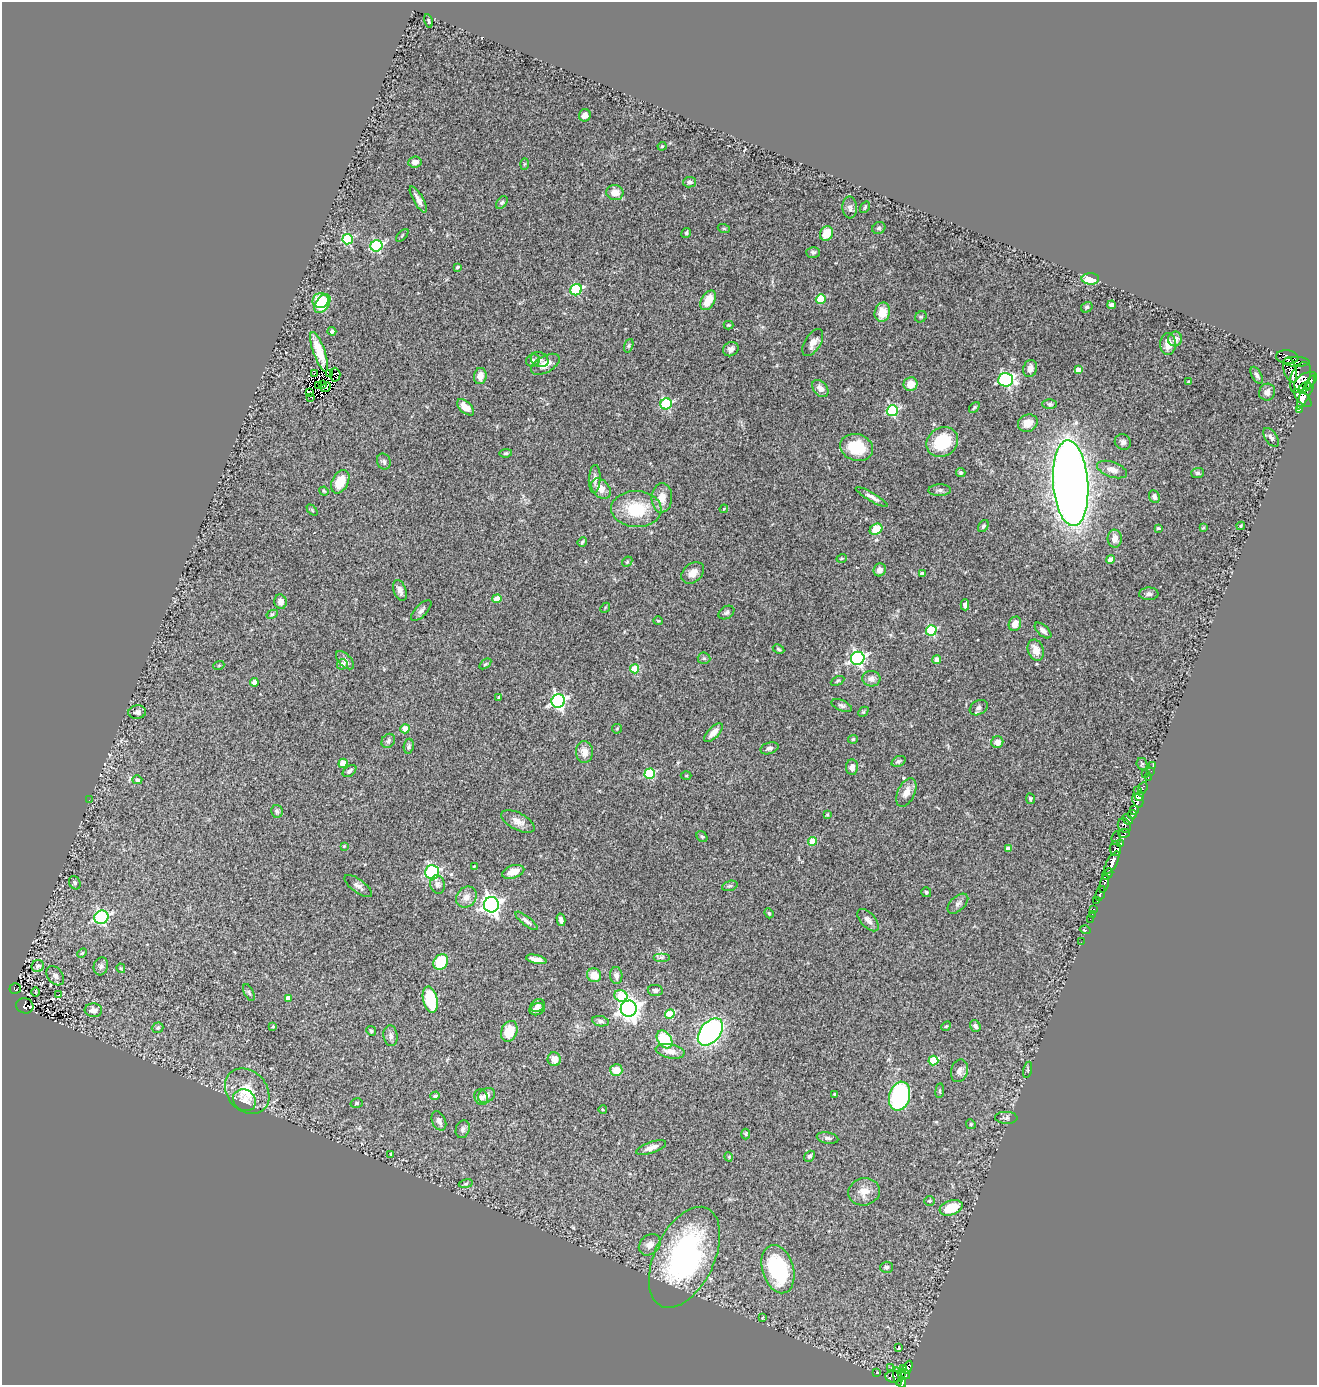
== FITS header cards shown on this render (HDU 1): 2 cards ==
NAXIS1  =                 1315
NAXIS2  =                 1383

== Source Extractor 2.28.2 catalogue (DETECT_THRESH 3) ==
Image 1315 x 1383 px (HDU 1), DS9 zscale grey, 1 PNG px = 1 image px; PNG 1319 x 1387 px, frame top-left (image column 1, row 1383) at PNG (2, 2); each listed source drawn as its Kron ellipse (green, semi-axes under 4 px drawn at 4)
Background 0.767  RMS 0.094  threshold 0.282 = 3 sigma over >= 5 px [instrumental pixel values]
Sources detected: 289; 2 with non-positive FLUX_AUTO (blend fragments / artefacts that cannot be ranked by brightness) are neither listed nor drawn; the other 287 listed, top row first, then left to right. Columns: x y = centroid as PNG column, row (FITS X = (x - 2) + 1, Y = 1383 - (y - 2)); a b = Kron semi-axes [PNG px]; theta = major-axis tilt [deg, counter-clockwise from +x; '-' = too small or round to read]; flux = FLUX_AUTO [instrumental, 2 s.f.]
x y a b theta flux
428 21 7 4 -79 9.5
585 115 6 6 - 29
662 146 4 4 - 7
415 162 7 5 8 41
524 164 6 4 88 7.3
690 182 6 5 - 19
615 193 8 7 - 60
418 199 15 5 -60 39
502 203 7 5 50 12
865 207 6 3 55 7.3
850 208 11 7 -86 22
879 228 7 6 - 13
724 229 6 4 -19 6.5
686 233 5 4 - 9.9
826 233 7 6 - 120
402 235 8 3 45 7
348 239 5 5 - 500
376 246 6 5 - 610
813 252 7 5 -2 15
457 267 3 3 - 11
1090 279 9 5 -1 120
576 290 6 5 - 460
821 299 5 5 - 200
321 300 8 7 - 170
708 300 11 6 60 100
322 304 10 6 54 200
1112 305 4 4 - 20
1087 307 6 5 - 11
882 312 10 7 77 100
921 317 6 5 - 9.5
729 325 5 4 - 6.7
332 331 4 4 - 19
1175 339 7 7 - 34
813 343 15 8 58 50
1168 344 11 8 89 58
629 346 7 4 71 9.8
731 349 8 7 - 26
319 352 21 6 -71 90
1287 357 11 7 -6 31
533 360 7 6 - 17
540 360 9 7 -25 22
1296 362 13 5 -1 310
545 364 16 8 29 68
1030 368 9 7 72 38
1078 370 4 4 - 54
1290 370 13 6 -76 440
314 374 4 2 - 18
329 374 3 2 - 11
335 375 7 5 -87 0.62
1257 375 9 5 -63 16
480 376 8 6 79 56
1300 378 16 9 69 2000
1006 380 7 6 - 970
1306 381 12 7 31 2200
1189 382 4 3 - 18
323 384 4 2 - 3.5
911 384 7 6 - 88
318 386 3 2 - 1.8
326 387 6 3 42 3.5
820 388 10 6 -48 35
1304 388 7 3 38 1100
310 392 3 2 - 9.4
1267 392 8 8 - 27
1306 392 19 5 65 1400
310 397 3 2 - 8.7
1303 398 11 5 -46 1400
666 404 6 5 - 470
1050 404 7 5 -1 12
466 407 10 5 -43 71
974 407 6 4 49 9.6
1299 409 4 3 - 130
892 411 6 5 - 590
1028 423 10 8 24 73
1271 437 11 6 -54 20
942 442 16 14 35 270
1123 442 8 7 - 21
857 447 17 13 -17 230
506 453 6 4 9 9.9
384 462 8 6 -68 18
1112 469 15 7 -19 51
961 472 5 4 - 13
1197 473 6 5 - 12
595 479 14 6 87 27
340 482 12 8 63 140
1071 483 43 17 -86 9000
601 489 11 8 -49 58
940 490 11 5 1 19
324 491 5 4 - 6.9
1154 496 7 5 -67 22
872 497 18 4 -30 32
662 498 15 10 86 79
636 509 25 18 -2 270
724 509 4 3 - 5.6
312 510 6 4 -46 7.1
983 526 6 4 59 12
1241 526 4 3 - 7.6
1158 528 3 3 - 7.1
1203 528 4 3 - 5.4
876 529 7 5 32 120
1115 539 9 7 89 50
582 542 5 3 - 9.3
842 558 5 3 - 5.7
1111 559 4 4 - 45
627 562 6 4 45 8.2
880 570 6 6 - 34
693 573 13 9 40 54
922 573 4 3 - 20
400 590 11 6 -70 35
1149 594 9 6 2 20
497 599 5 4 - 79
281 602 7 6 - 49
965 605 5 4 - 18
605 608 5 4 - 7.9
421 611 13 5 46 23
726 613 8 6 32 15
272 614 6 4 28 8.3
658 621 5 4 - 6.9
1015 624 7 6 - 52
931 630 5 5 - 350
1043 630 10 5 -42 26
778 649 6 4 -28 9
1036 650 11 8 -69 65
704 658 6 5 - 11
858 658 7 6 - 1400
345 660 11 6 -45 27
937 660 4 4 - 54
342 664 5 5 - 33
485 664 7 3 36 7
219 665 5 3 - 5.7
635 669 4 4 - 190
871 679 9 7 -5 32
837 681 7 4 27 9.8
254 682 4 4 - 56
499 698 4 3 - 16
558 701 7 6 - 1400
842 706 10 5 -23 16
979 708 9 7 31 23
137 712 9 7 7 25
863 712 6 4 44 8.3
405 729 5 4 - 73
617 729 5 4 - 7
713 733 12 5 46 47
853 739 5 4 - 10
388 741 7 6 - 16
997 742 6 6 - 45
409 746 7 5 81 12
769 748 9 5 17 19
584 752 11 8 -89 52
899 761 7 5 22 15
343 763 5 4 - 140
1142 764 6 5 - 10
1153 765 3 2 - 15
852 767 8 6 89 29
349 771 7 5 38 17
1151 771 2 2 - 13
650 774 5 5 - 410
1145 774 2 2 - 31
686 776 5 3 - 5.7
1148 777 3 2 - 5.4
137 780 5 4 - 19
1143 788 6 3 69 47
1138 790 3 2 - 10
906 792 15 8 64 58
1140 796 5 2 - 240
1030 799 5 4 - 8.8
89 800 2 2 - 3
1138 800 7 5 -67 630
1134 810 5 4 - 520
277 811 6 5 - 12
827 815 4 4 - 6.6
1132 815 4 3 - 410
1128 819 6 4 -42 150
518 821 18 8 -27 52
1124 826 8 6 -60 210
1124 833 6 4 15 210
702 836 6 5 - 9.2
1116 838 7 5 81 110
812 841 4 4 - 120
1120 844 3 3 - 55
344 846 3 3 - 7.2
1008 849 4 4 - 41
1115 849 7 5 -84 480
1112 862 12 5 61 1600
474 866 4 3 - 6.4
432 872 7 7 - 670
513 872 11 6 18 80
1108 874 6 4 45 340
75 883 7 5 -61 12
437 884 9 7 -76 24
1104 884 9 4 76 610
358 886 16 6 -36 27
730 886 8 5 17 13
926 892 5 5 - 8.6
1100 893 8 3 70 180
466 897 11 9 51 50
1097 901 4 2 - 230
958 904 12 7 43 27
491 905 8 7 - 2800
1094 909 3 3 - 53
769 913 5 4 - 8.2
1092 914 3 2 - 11
101 917 7 6 - 860
1090 919 2 2 - 12
561 920 6 4 -76 22
868 920 13 7 -48 31
526 921 14 4 -38 22
1085 930 5 3 - 14
1081 942 2 2 - 10
82 953 5 3 - 6.6
662 957 8 4 0 13
536 959 10 4 -13 39
441 962 8 6 56 230
38 966 6 6 - 19
101 966 9 7 72 21
121 968 5 3 - 5.7
594 975 7 6 - 85
616 975 8 6 -86 26
55 976 11 7 -52 26
15 988 5 5 - 19
655 990 7 5 -8 15
35 992 4 3 - 5.5
249 993 9 4 -63 13
59 995 4 3 - 40
621 996 6 6 - 220
288 998 4 4 - 48
430 999 13 7 -76 270
25 1006 9 7 -14 74
538 1006 7 6 - 19
537 1009 8 6 18 28
629 1009 8 8 - 4100
93 1010 9 7 -3 44
670 1014 5 4 - 260
601 1021 8 5 -9 18
273 1026 4 3 - 6.4
946 1026 5 4 - 7.2
975 1026 6 5 - 18
158 1028 6 5 - 11
371 1031 5 4 - 8.2
509 1031 11 8 69 140
710 1032 16 10 51 1500
391 1036 10 7 -82 25
664 1039 10 7 -55 250
670 1051 14 7 -11 49
554 1059 7 6 - 64
933 1061 5 5 - 230
616 1070 6 6 - 91
1028 1070 8 3 77 8.5
959 1071 11 8 74 30
247 1091 25 20 -47 210
940 1091 7 3 83 9.3
834 1094 3 2 - 6.5
486 1095 9 7 31 37
435 1096 5 4 - 14
900 1096 15 10 75 720
481 1097 8 6 -61 23
244 1100 12 10 -35 54
357 1103 6 5 - 9.6
603 1110 4 3 - 5.5
1006 1118 11 6 -2 17
439 1121 10 6 -64 29
971 1124 5 4 - 7.8
463 1129 9 7 72 20
746 1134 5 3 - 6
828 1138 11 5 -10 17
651 1148 16 5 19 43
391 1154 3 3 - 8.6
809 1156 6 4 50 13
729 1157 5 3 - 4.8
466 1184 7 3 10 9.1
864 1192 16 13 13 71
929 1201 5 5 - 9
951 1208 12 7 19 160
650 1245 12 9 44 47
684 1257 54 29 65 1400
886 1267 6 5 - 15
778 1269 25 15 -73 580
762 1318 4 2 - 6.2
899 1348 3 3 - 18
908 1367 7 3 67 72
891 1368 3 2 - 18
903 1368 3 2 - 15
876 1373 4 2 - 9
902 1374 4 3 - 53
906 1374 5 3 - 82
894 1377 8 6 -6 240
898 1377 9 3 -81 280
901 1383 5 4 - 240
At the frame edge (FLAGS 8, measured only in part): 1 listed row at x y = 901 1383
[2 non-positive-flux detections neither listed nor drawn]